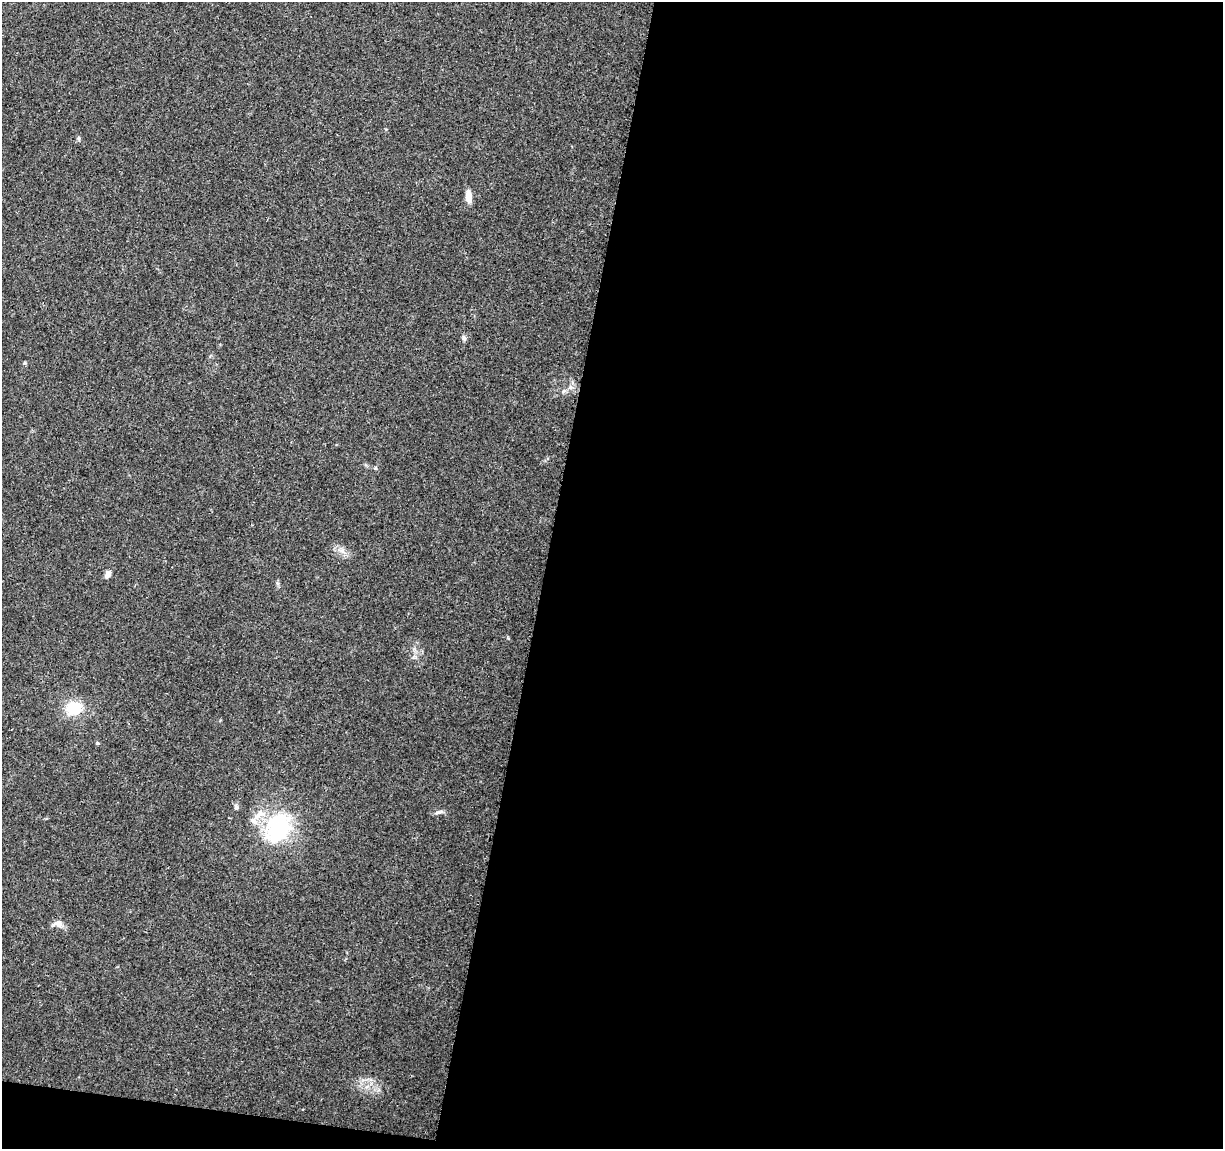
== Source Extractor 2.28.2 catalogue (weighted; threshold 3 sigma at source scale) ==
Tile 16 of 4 x 4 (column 4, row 4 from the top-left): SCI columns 3667-4887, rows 231-1377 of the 4906 x 5106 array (HDU 1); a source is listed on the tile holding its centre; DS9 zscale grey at full resolution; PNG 1225 x 1151 px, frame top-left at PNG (2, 2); no overlay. Shown black and unused: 57% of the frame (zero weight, under 3 of 4 exposures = <1% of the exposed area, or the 3 px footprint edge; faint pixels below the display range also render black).
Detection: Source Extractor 2.28.2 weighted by HDU 2 'WHT'; one run over the whole footprint, this tile lists its part. Background 0.0368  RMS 0.0035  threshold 0.0156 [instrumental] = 3 sigma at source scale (4.5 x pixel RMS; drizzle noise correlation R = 1.50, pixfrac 1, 0.0396/0.0396 arcsec/px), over >= 5 px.
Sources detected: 15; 1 inside a brighter listed object's ellipse — not listed separately; the other 14 listed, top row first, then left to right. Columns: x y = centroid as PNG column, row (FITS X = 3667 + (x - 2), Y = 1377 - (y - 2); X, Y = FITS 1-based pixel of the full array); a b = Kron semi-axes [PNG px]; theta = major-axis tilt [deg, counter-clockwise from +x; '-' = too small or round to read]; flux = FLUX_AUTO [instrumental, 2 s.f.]
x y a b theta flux
79 138 6 5 - 0.64
468 197 13 6 -85 4
464 338 8 5 -79 0.82
24 363 6 4 27 0.54
570 387 7 4 -18 0.72
342 551 9 4 -37 1.3
107 574 10 6 70 1.6
74 708 16 13 13 10
98 743 5 4 - 0.44
236 807 8 6 -62 0.89
438 812 14 4 13 0.96
260 814 19 11 29 5.1
279 827 11 9 65 86
58 924 15 8 0 2.2
Unlisted compact peaks at least as high as the median listed source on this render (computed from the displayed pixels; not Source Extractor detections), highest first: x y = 508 638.